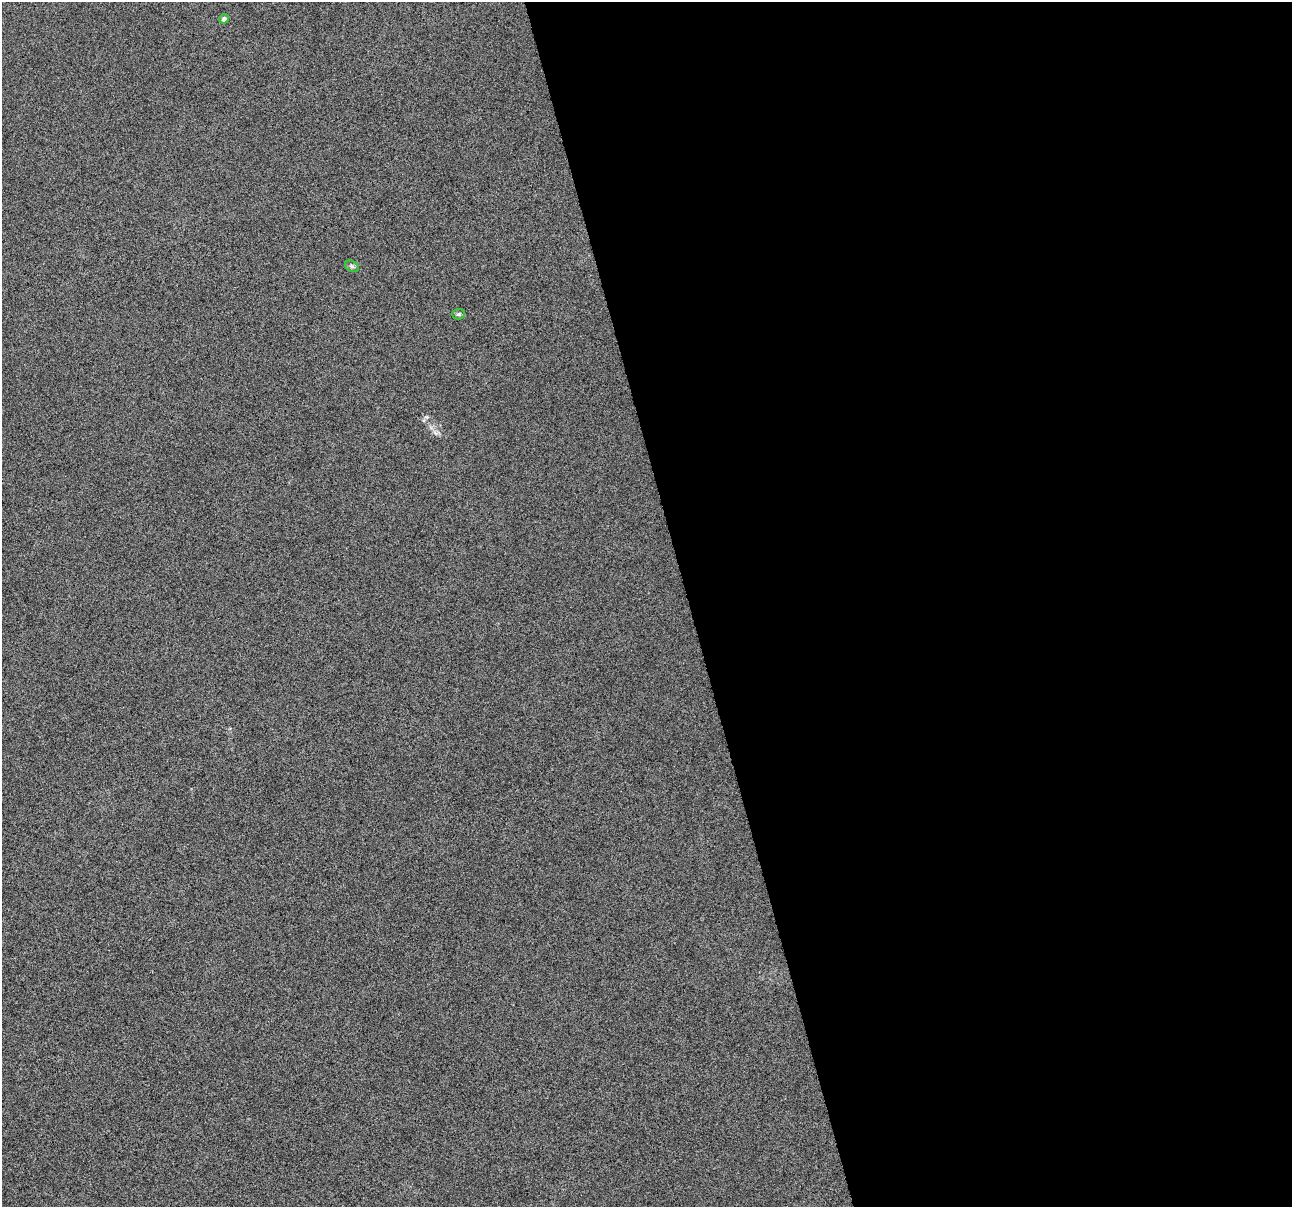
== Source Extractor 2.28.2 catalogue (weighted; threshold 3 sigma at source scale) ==
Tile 8 of 4 x 4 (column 4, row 2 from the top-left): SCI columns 3870-5159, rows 2505-3709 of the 5159 x 4959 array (HDU 1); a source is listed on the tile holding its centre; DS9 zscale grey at full resolution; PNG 1294 x 1209 px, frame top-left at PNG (2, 2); each listed source drawn as its Kron ellipse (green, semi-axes under 4 px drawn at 4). Shown black and unused: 47% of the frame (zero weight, under 10 of 20 exposures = <1% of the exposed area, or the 3 px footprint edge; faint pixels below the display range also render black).
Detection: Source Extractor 2.28.2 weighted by HDU 2 'WHT'; one run over the whole footprint, this tile lists its part. Background -3.27e-04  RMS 0.0017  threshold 0.00683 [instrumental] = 3 sigma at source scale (4.09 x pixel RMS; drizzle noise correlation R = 1.36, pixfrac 0.8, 0.0396/0.0396 arcsec/px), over >= 5 px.
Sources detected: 3; all 3 listed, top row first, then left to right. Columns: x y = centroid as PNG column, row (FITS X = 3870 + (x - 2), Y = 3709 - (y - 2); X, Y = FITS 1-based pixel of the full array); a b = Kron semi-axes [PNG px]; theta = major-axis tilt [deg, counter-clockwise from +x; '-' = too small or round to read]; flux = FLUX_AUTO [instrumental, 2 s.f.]
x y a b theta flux
224 19 5 4 - 0.72
352 266 7 5 -30 0.32
458 314 6 5 - 0.26